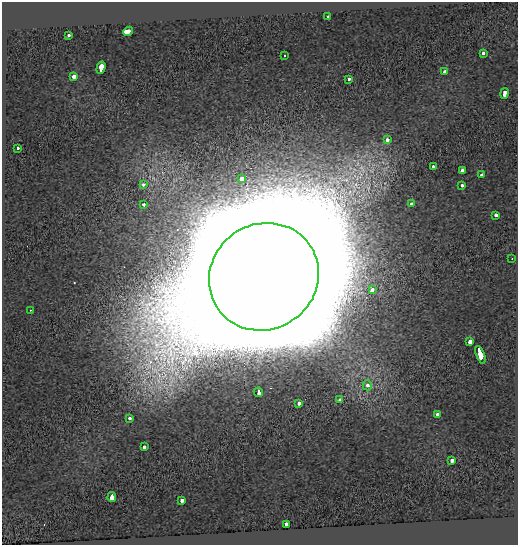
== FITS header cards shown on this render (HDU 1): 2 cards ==
NAXIS1  =                  516
NAXIS2  =                  543

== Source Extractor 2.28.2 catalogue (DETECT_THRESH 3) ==
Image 516 x 543 px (HDU 1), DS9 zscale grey, 1 PNG px = 1 image px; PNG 520 x 547 px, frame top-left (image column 1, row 543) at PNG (2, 2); each listed source drawn as its Kron ellipse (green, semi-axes under 4 px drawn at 4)
Background 0.102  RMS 0.12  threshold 0.366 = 3 sigma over >= 5 px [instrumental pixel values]
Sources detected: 38; all 38 listed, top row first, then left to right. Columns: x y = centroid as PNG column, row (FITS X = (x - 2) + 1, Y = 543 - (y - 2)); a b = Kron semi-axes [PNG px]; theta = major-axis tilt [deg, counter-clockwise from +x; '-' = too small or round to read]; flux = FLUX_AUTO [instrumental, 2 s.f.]
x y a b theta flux
328 17 3 3 - 4.5e+02
128 31 5 3 - 1.7e+03
69 35 3 3 - 1.1e+02
483 53 3 3 - 5.5e+01
285 56 3 3 - 1.6e+01
101 68 6 3 75 4.9e+02
445 72 4 3 - 8.4e+01
74 77 4 3 - 1.2e+02
349 79 3 3 - 1.2e+02
504 93 5 3 - 2.1e+02
387 140 3 3 - 6.8e+01
17 148 3 3 - 7.7e+01
433 166 4 3 - 5.3e+01
462 170 4 3 - 9.1e+01
482 175 3 3 - 5.2e+02
242 179 4 4 - 1.2e+02
143 184 3 3 - 5.4e+01
462 185 3 3 - 8.5e+01
412 203 4 3 - 9.4e+01
144 204 3 3 - 5.4e+01
495 215 3 3 - 1.3e+02
512 259 2 2 - 4.1e+00
264 277 56 52 36 2.5e+06
372 290 4 3 - 4.2e+02
30 310 2 2 - 5.0e+00
470 342 3 3 - 3.1e+02
480 355 9 3 -69 1.6e+03
367 385 5 4 - 5.7e+01
259 392 4 3 - 2.7e+02
339 400 3 3 - 6.5e+01
299 403 4 3 - 6.6e+01
438 414 3 3 - 1.6e+02
130 418 3 3 - 8.3e+01
144 447 4 3 - 7.2e+01
452 460 3 3 - 1.2e+02
112 497 5 3 - 5.7e+02
182 501 3 3 - 1.2e+02
286 524 3 3 - 1.8e+02